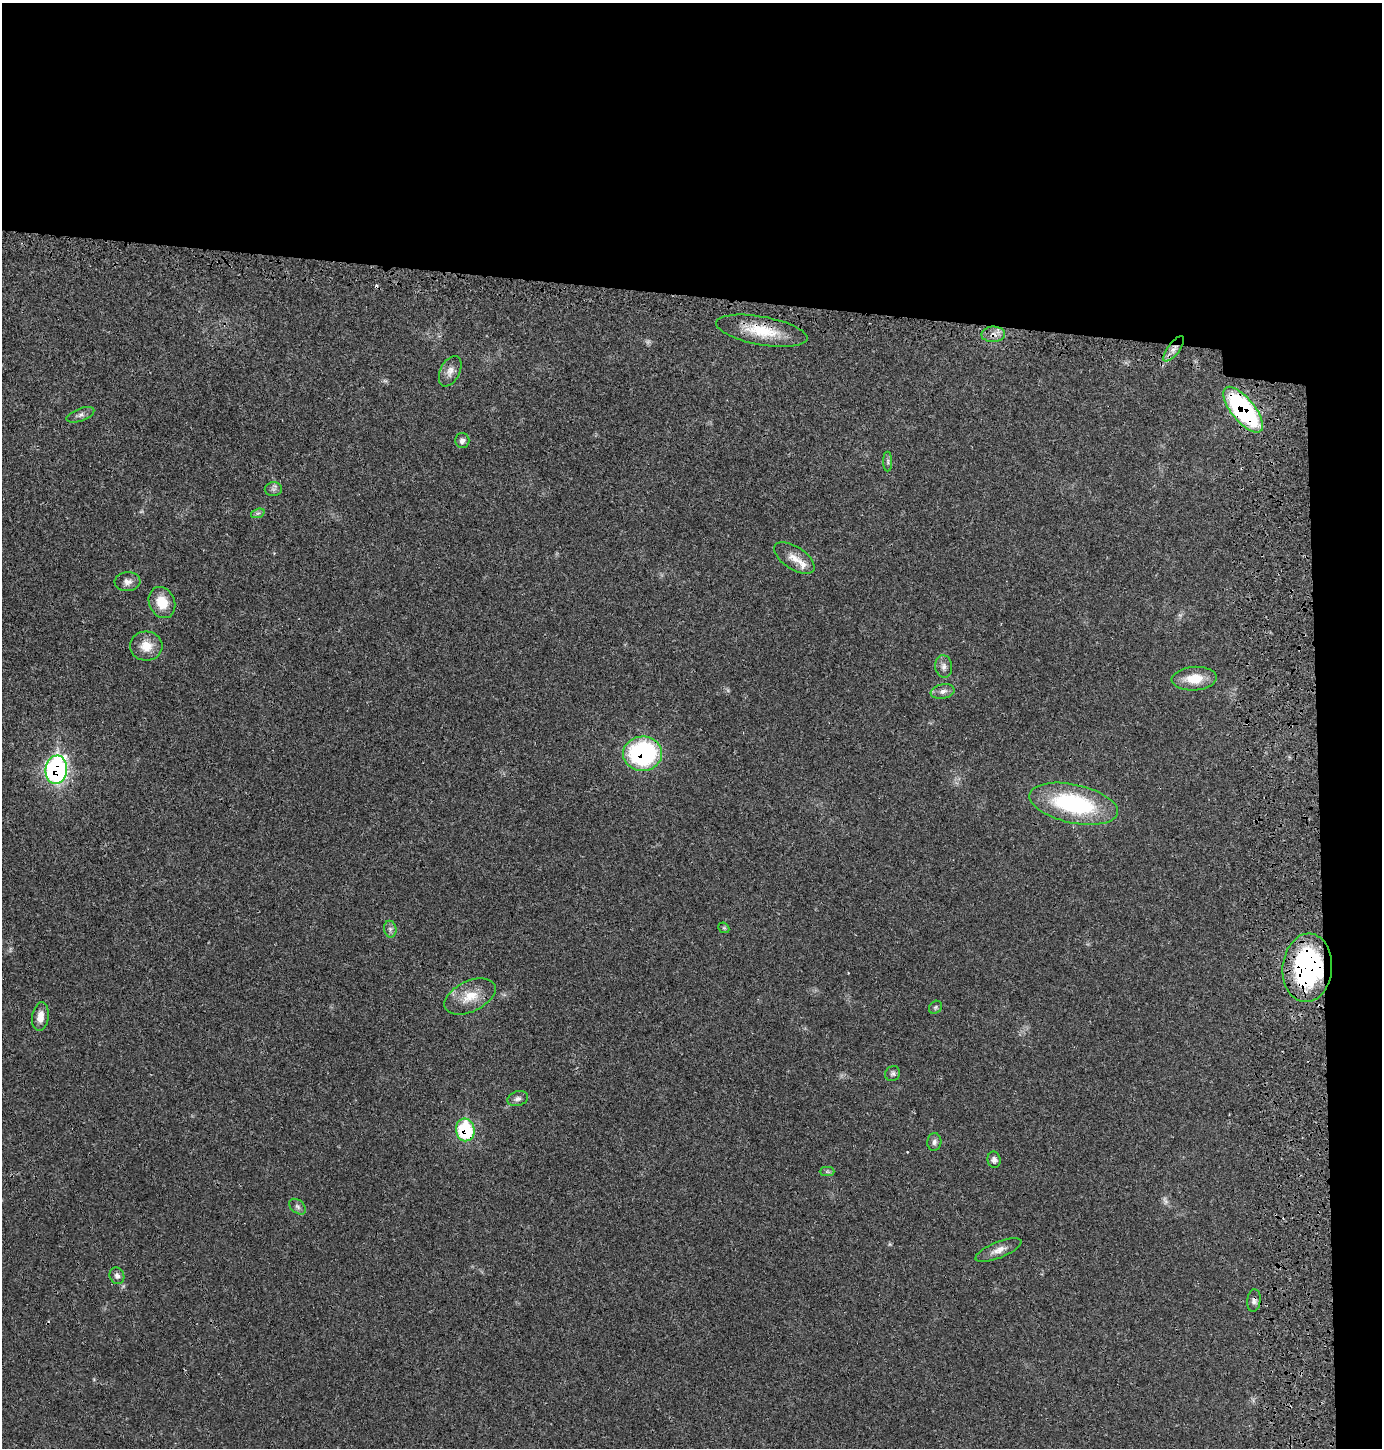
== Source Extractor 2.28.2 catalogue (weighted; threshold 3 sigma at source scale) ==
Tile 3 of 3 x 3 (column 3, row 1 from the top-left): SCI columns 2949-4328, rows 2967-4412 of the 4555 x 4451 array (HDU 1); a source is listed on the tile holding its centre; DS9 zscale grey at full resolution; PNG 1384 x 1450 px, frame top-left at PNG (2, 3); each listed source drawn as its Kron ellipse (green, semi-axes under 4 px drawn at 4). Shown black and unused: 24% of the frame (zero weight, under 3 of 4 exposures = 7% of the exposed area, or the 3 px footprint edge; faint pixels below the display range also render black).
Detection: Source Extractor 2.28.2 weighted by HDU 2 'WHT'; one run over the whole footprint, this tile lists its part. Background 0.0264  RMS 0.0028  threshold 0.0127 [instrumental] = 3 sigma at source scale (4.5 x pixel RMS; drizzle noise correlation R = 1.50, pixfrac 1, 0.05/0.05 arcsec/px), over >= 5 px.
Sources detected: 42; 4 too faint to see at this stretch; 1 cosmic-ray / hot-pixel residue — neither listed nor drawn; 1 inside a brighter listed object's ellipse — not listed separately; the other 36 listed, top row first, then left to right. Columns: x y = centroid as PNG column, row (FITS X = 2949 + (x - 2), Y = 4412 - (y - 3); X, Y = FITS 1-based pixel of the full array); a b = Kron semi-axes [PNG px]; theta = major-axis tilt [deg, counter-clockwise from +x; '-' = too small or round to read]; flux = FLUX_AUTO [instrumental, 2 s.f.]
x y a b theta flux
762 331 46 14 -10 10
993 334 12 8 1 1.8
1174 349 15 6 53 2.2
450 371 16 9 64 2.1
1243 410 28 11 -51 46
80 415 15 6 20 1.2
462 441 7 7 - 0.97
888 462 10 4 -90 0.62
273 489 8 7 - 0.88
258 513 7 4 18 0.61
794 558 23 11 -33 3.4
127 582 13 9 3 1.6
162 603 16 13 -66 5.6
146 646 16 14 -5 4.5
944 667 11 8 -82 1.4
1194 679 22 12 4 6
943 691 12 7 11 1.4
643 754 19 17 3 43
56 770 14 11 83 75
1073 804 45 19 -12 32
724 928 6 4 -42 0.36
390 929 8 6 -79 0.89
1307 968 34 25 85 56
470 996 27 15 25 6.1
935 1007 7 6 - 0.54
40 1017 14 8 82 3
893 1074 8 7 - 0.77
518 1099 10 7 16 1.1
465 1130 11 9 -83 18
934 1142 9 7 86 0.96
994 1160 8 6 -80 1
827 1171 7 4 0 0.53
297 1207 9 6 -40 0.89
998 1250 24 8 22 2.5
117 1276 8 7 - 1.2
1254 1301 11 6 85 1.1
Overlapping masked pixels (flux is a lower limit): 9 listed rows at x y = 762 331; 993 334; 1174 349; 1243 410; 643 754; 56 770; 1307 968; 465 1130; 1254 1301